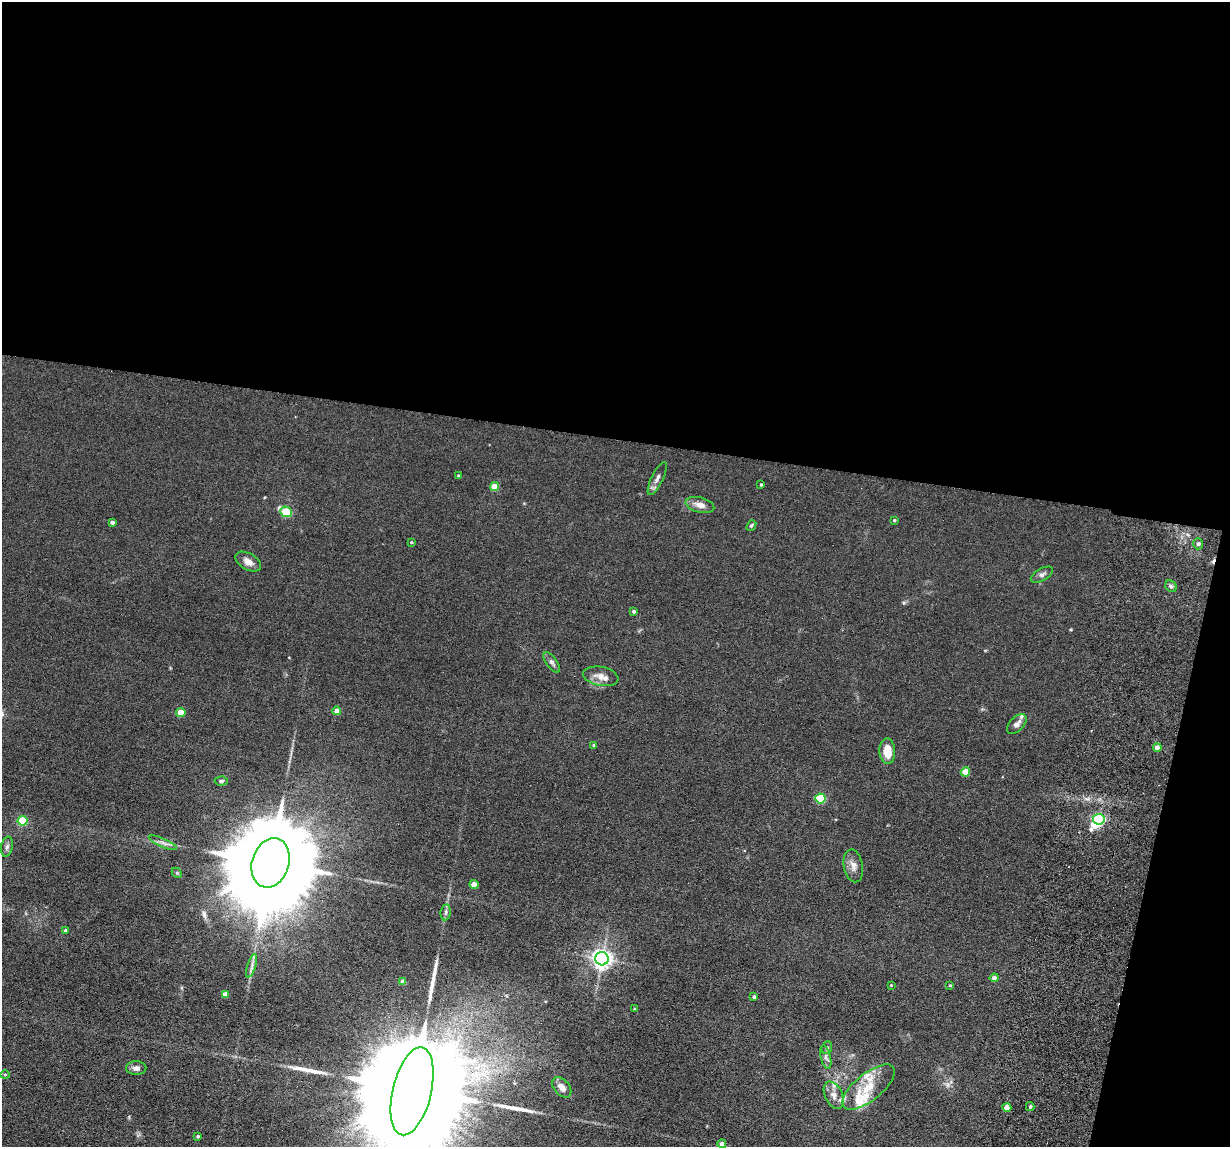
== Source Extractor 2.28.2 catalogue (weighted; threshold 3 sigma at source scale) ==
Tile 4 of 4 x 4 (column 4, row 1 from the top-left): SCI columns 3792-5019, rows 3591-4735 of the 5239 x 4989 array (HDU 1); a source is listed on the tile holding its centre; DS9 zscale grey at full resolution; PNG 1232 x 1149 px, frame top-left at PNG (2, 2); each listed source drawn as its Kron ellipse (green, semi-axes under 4 px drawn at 4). Shown black and unused: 42% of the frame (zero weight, under 6 of 12 exposures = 6% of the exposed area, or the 3 px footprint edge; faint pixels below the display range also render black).
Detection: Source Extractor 2.28.2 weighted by HDU 2 'WHT'; one run over the whole footprint, this tile lists its part. Background 0.0129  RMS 0.0037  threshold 0.0153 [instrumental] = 3 sigma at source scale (4.09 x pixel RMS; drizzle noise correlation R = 1.36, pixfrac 0.8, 0.05/0.05 arcsec/px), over >= 5 px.
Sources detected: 66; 1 inside a brighter object's white glare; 1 cosmic-ray / hot-pixel residue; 3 long thin detections or spike segments (spike, bleed or trail) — neither listed nor drawn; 4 inside a brighter listed object's ellipse — not listed separately; the other 57 listed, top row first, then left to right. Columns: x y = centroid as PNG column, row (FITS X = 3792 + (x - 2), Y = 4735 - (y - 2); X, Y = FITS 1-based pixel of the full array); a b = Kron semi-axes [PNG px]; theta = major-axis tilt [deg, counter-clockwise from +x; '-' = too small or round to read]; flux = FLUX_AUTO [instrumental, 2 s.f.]
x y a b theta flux
458 476 3 3 - 0.54
657 479 18 6 64 1.6
761 485 3 3 - 0.36
494 487 4 4 - 6
700 505 15 7 -14 2.5
286 512 6 5 - 17
894 520 3 3 - 0.36
112 522 4 3 - 0.99
751 526 6 4 50 0.49
411 542 4 3 - 0.32
1198 544 5 4 - 0.58
248 562 14 8 -31 2.4
1042 575 12 6 29 1.1
1171 586 6 5 - 0.76
634 611 4 4 - 0.52
552 662 12 5 -54 1.1
601 676 18 9 -10 3
337 711 4 4 - 3.3
181 712 4 4 - 5.9
1017 724 12 7 47 2
594 745 4 4 - 0.31
1157 748 4 4 - 2
887 751 13 8 -86 5.3
965 772 4 4 - 6
221 781 7 4 4 0.62
820 798 5 5 - 17
1099 819 5 5 - 34
23 821 5 5 - 14
163 843 15 3 -24 1.2
7 847 10 5 78 0.98
271 863 25 18 73 9300
853 866 16 9 -80 2.2
177 873 6 4 -44 0.42
474 884 4 4 - 3.7
446 912 8 5 85 0.76
65 931 4 4 - 0.68
602 959 6 6 - 180
252 966 12 3 72 1
994 978 4 4 - 1.3
403 982 4 4 - 2.1
891 985 3 3 - 0.23
950 985 4 3 - 0.35
225 994 4 4 - 2.9
754 997 4 3 - 0.73
635 1009 3 3 - 0.51
827 1048 6 5 - 0.59
826 1057 12 5 -77 1.2
136 1068 10 7 1 1.5
5 1075 5 4 - 0.37
562 1087 11 7 -49 2.2
869 1087 32 13 39 8.3
412 1091 45 19 77 24000
834 1095 14 8 -65 2.6
1030 1107 4 4 - 0.55
1007 1108 4 4 - 3.2
198 1136 3 3 - 0.52
722 1144 4 4 - 1.6
Isophote crosses this tile's border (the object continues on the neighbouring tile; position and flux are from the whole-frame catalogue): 1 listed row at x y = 412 1091